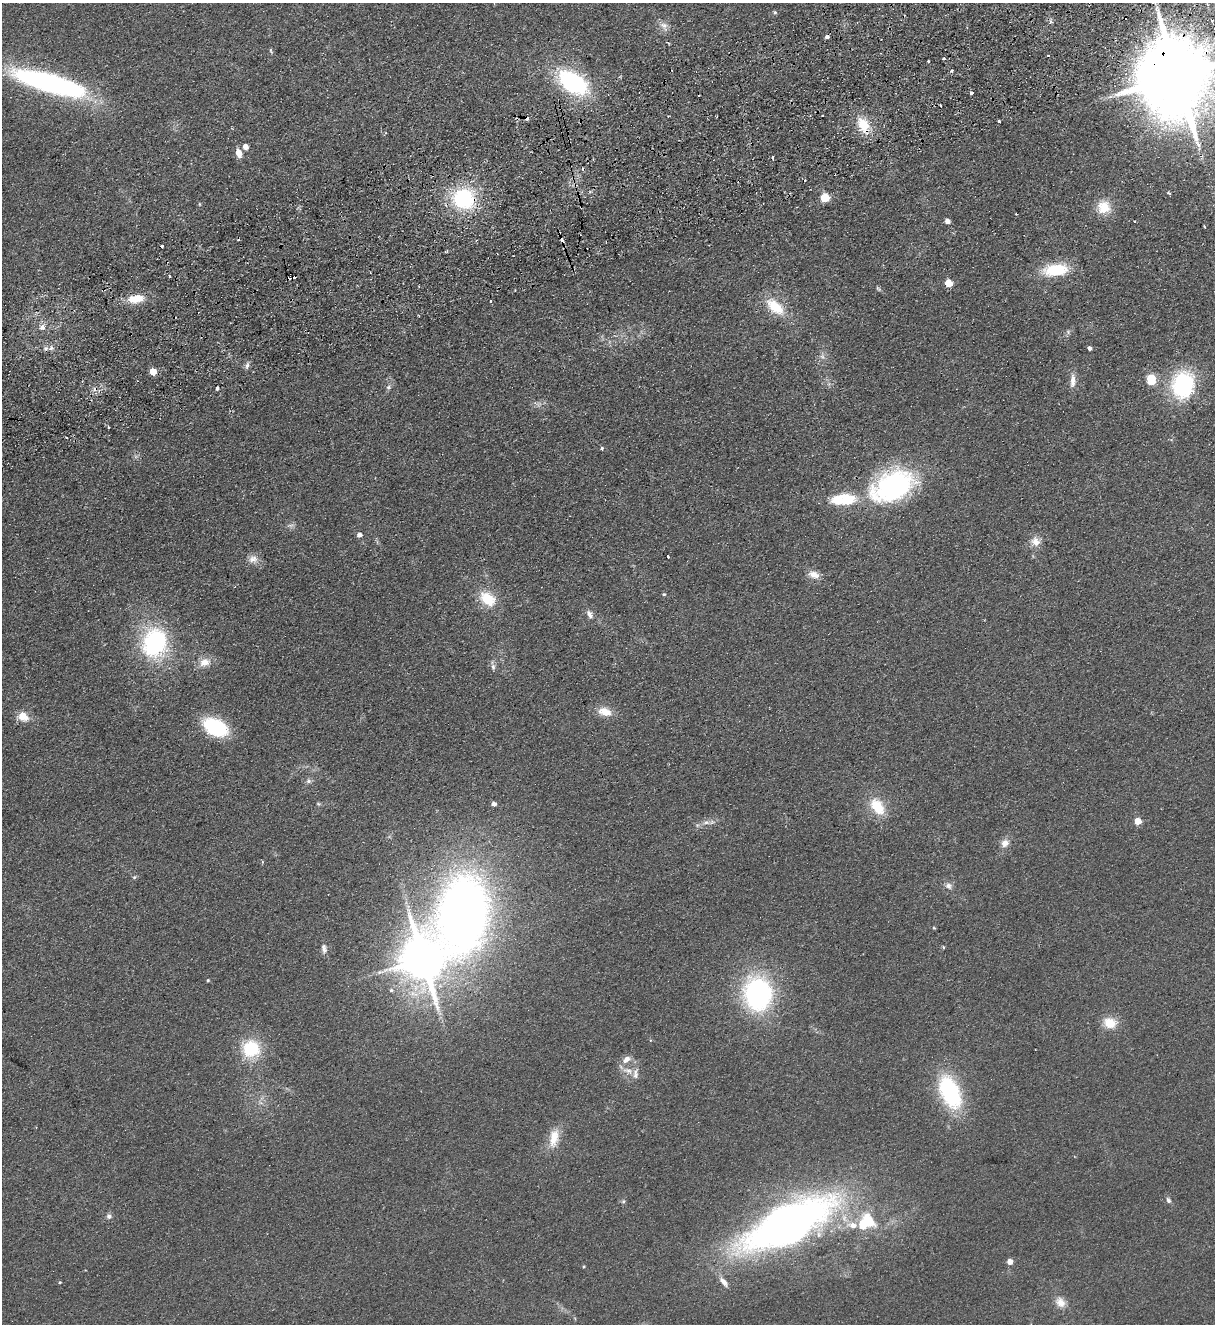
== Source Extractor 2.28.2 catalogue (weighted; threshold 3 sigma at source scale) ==
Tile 10 of 4 x 4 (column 2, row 3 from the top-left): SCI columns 1506-2718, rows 1379-2700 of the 5314 x 5400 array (HDU 1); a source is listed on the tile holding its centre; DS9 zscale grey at full resolution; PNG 1217 x 1326 px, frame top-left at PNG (2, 3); no overlay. Shown black and unused: <1% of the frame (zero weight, under 2 of 3 exposures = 3% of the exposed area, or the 3 px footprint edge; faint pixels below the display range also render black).
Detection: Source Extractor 2.28.2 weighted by HDU 2 'WHT'; one run over the whole footprint, this tile lists its part. Background 0.0777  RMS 0.01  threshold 0.0467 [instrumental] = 3 sigma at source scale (4.5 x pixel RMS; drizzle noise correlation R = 1.50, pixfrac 1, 0.05/0.05 arcsec/px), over >= 5 px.
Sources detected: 114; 12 cosmic-ray / hot-pixel residue — not listed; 3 inside a brighter listed object's ellipse — not listed separately; the other 99 listed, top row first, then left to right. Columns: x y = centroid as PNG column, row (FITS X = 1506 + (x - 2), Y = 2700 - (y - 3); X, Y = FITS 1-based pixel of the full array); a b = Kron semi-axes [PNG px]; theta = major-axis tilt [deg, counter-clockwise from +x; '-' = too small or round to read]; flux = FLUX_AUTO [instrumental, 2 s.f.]
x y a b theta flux
775 12 5 4 - 1.7
1212 20 4 4 - 1.3
664 26 13 9 -43 6.6
827 37 4 3 - 8.2
271 51 8 4 -69 1.2
944 58 4 3 - 1.1
928 61 3 2 - 0.81
951 71 3 3 - 2.7
1177 76 24 19 -72 15000
573 82 33 20 -35 110
49 83 59 14 -16 310
971 93 3 3 - 4.6
941 105 3 2 - 1.3
999 121 3 3 - 2.3
863 125 19 14 -65 25
245 146 5 5 - 7.9
239 153 9 6 -73 9.6
772 157 4 3 - 5.9
1169 193 5 3 - 1.3
464 198 22 20 -22 92
825 198 5 5 - 46
199 204 5 3 - 0.94
1104 207 16 16 - 20
1016 214 3 2 - 0.95
947 221 4 4 - 5.9
1204 226 3 2 - 1.3
447 251 3 3 - 1.2
1055 270 27 13 6 43
169 276 3 3 - 4.4
948 283 5 5 - 24
878 289 8 5 -40 1.7
136 299 20 10 6 19
491 301 3 3 - 1.7
775 307 28 15 -42 30
42 327 5 5 - 6.4
1068 332 7 4 -47 1.7
51 348 7 4 46 2.4
1089 348 4 4 - 3.4
822 356 6 5 - 2.7
247 366 8 5 64 2.9
153 371 5 5 - 23
1151 380 9 7 -82 26
1073 381 20 7 87 7.7
1183 385 23 19 78 110
388 387 7 6 - 2.5
217 388 4 3 - 4.8
108 427 3 2 - 1.8
66 437 3 2 - 1.1
602 448 3 3 - 2.7
893 486 53 32 25 170
838 500 16 12 4 20
291 525 10 4 4 2.4
359 535 5 4 - 4.4
1035 541 14 12 -46 9.1
668 556 3 3 - 2.5
253 559 13 10 18 7.1
814 575 14 9 -17 8.9
664 594 5 4 - 1.2
488 599 23 15 -38 27
590 614 13 7 -59 5.3
155 643 27 23 77 130
205 662 16 11 18 11
493 667 9 6 -80 3.2
605 712 18 10 -17 14
23 716 10 8 -25 16
215 727 18 12 -27 100
308 781 8 7 - 3.1
318 804 6 5 - 1.4
494 804 4 4 - 4.3
877 807 25 15 -53 27
1138 821 5 5 - 20
706 822 10 6 4 4.3
1005 843 12 10 34 7.1
134 877 6 5 - 1.5
948 886 9 8 - 4.5
464 913 90 53 64 920
934 928 4 4 - 1
943 947 4 3 - 1.1
324 949 14 7 -79 4.6
423 960 12 10 -50 4500
208 980 4 4 - 1.1
391 990 5 5 - 1.7
758 994 30 25 -83 190
1110 1023 16 12 -15 18
650 1040 4 3 - 0.99
251 1049 18 18 - 49
626 1059 14 8 34 7.7
628 1071 16 8 -18 8.7
950 1092 37 20 -66 98
554 1138 26 12 80 18
1168 1200 9 5 -57 2.6
623 1201 5 5 - 1.5
109 1216 7 7 - 3.2
866 1222 22 18 32 45
787 1224 82 32 27 690
1010 1262 4 4 - 10
60 1282 4 3 - 1
724 1282 14 6 -50 6.7
1060 1302 15 11 -51 10
Overlapping masked pixels (flux is a lower limit): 3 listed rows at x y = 1177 76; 863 125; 464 198
Isophote crosses this tile's border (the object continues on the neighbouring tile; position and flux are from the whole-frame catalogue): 1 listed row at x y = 1177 76